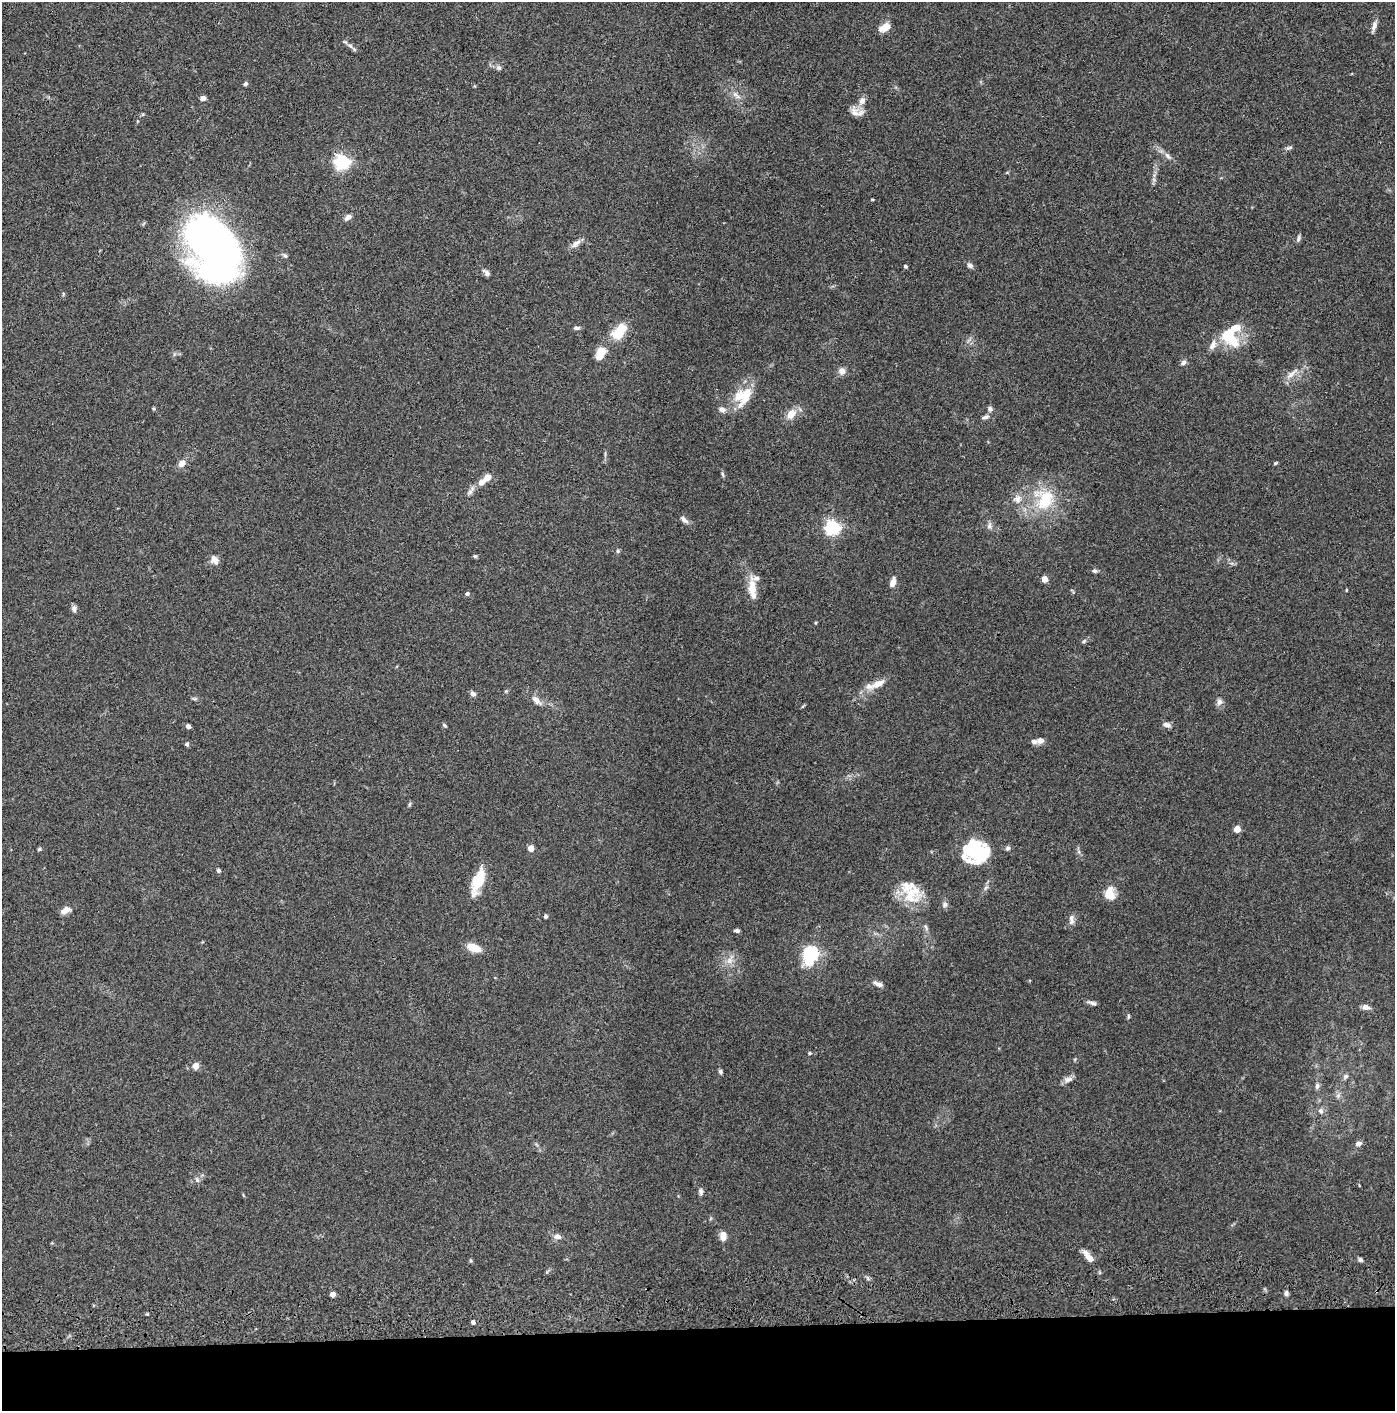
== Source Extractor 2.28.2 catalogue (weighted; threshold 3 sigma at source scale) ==
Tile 8 of 3 x 3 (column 2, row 3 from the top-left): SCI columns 1443-2835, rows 117-1525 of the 4276 x 4457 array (HDU 1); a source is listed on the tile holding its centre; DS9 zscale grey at full resolution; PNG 1397 x 1413 px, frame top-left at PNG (2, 2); no overlay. Shown black and unused: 6% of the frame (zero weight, under 3 of 4 exposures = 6% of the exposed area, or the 3 px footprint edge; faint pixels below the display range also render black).
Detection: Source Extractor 2.28.2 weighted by HDU 2 'WHT'; one run over the whole footprint, this tile lists its part. Background 0.0841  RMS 0.0061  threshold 0.0273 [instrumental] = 3 sigma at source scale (4.5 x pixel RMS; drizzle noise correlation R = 1.50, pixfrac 1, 0.05/0.05 arcsec/px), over >= 5 px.
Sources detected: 117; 6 inside a brighter object's white glare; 1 cosmic-ray / hot-pixel residue — not listed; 8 inside a brighter listed object's ellipse — not listed separately; the other 102 listed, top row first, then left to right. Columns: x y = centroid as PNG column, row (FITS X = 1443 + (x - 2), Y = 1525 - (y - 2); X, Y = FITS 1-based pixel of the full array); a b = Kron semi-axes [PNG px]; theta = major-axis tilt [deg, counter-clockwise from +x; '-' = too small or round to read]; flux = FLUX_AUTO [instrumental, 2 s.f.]
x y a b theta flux
884 27 12 7 31 7
1374 27 15 6 71 2.9
350 46 8 4 -37 1.8
499 68 8 6 -30 1.6
245 84 6 4 35 1.3
735 94 8 7 - 2.3
203 98 6 5 - 2.7
862 101 12 8 61 3.6
856 112 19 10 -11 5
1289 148 10 4 6 1.3
1167 156 11 6 -49 2.3
342 162 6 6 - 150
1154 180 6 4 -19 0.92
872 200 4 3 - 0.51
348 217 9 6 34 2.7
1298 238 8 5 74 1.5
576 243 16 6 40 3.2
211 244 65 44 -52 310
285 255 7 5 -48 1.2
970 265 8 6 -36 1.8
905 266 4 4 - 0.92
486 273 10 6 -45 2.1
577 328 8 4 -1 1.5
619 331 20 11 48 15
1231 339 23 14 -40 18
1213 345 14 7 66 3.9
601 351 14 9 -3 5.4
1183 363 8 5 34 1.6
842 371 9 9 - 3.2
1291 374 23 6 42 4.5
743 396 28 20 52 18
990 409 7 6 - 1.5
791 414 13 9 54 6.9
985 417 11 5 13 1.7
182 463 9 6 46 4.5
723 474 8 4 -80 0.96
487 477 8 6 36 5.1
471 491 15 6 52 2.6
1017 499 12 10 -82 4.5
1045 500 32 23 66 28
684 520 13 6 -41 2.3
989 526 10 5 73 1.8
832 527 6 6 - 150
618 551 6 4 71 0.93
475 556 6 5 - 0.79
214 560 12 9 -59 3.4
1094 571 6 6 - 1.2
1045 579 4 4 - 9
893 582 9 6 74 4.4
752 589 27 10 -85 9.8
1346 590 4 3 - 0.46
467 594 5 5 - 1.2
74 608 8 6 -89 2.1
1084 641 7 4 38 1.1
878 684 23 8 27 8.2
473 694 6 5 - 2.2
536 700 15 7 -46 3.7
1219 702 9 7 67 2.5
445 725 6 4 -45 0.84
1167 725 10 6 -21 2.5
188 726 4 4 - 2
1040 741 10 8 17 2.8
187 744 5 4 - 1.3
410 804 6 4 70 0.82
1237 829 5 4 - 9.5
531 848 4 4 - 8.3
1008 848 7 5 2 1.3
39 849 5 4 - 0.75
977 852 21 18 43 17
218 870 5 4 - 1.2
478 881 29 12 68 16
1110 894 15 12 -80 8.5
910 895 27 22 -60 19
945 904 7 7 - 1.7
65 910 11 7 30 4.1
1071 920 14 6 90 2.7
737 930 5 4 - 1.4
474 948 16 8 -19 8.7
810 954 24 18 72 26
729 960 9 8 - 3.7
878 984 13 6 -22 2.7
1092 1003 12 5 -19 1.9
1366 1007 9 6 -15 3.3
1128 1016 7 3 82 0.81
810 1053 5 4 - 0.98
196 1066 7 6 - 4.8
720 1071 6 4 -47 1.2
1345 1076 7 6 - 1.4
1068 1079 14 7 20 2.8
1317 1086 8 6 88 1.8
1338 1095 7 4 1 1.4
1321 1111 8 6 -64 1.9
1358 1143 8 6 17 2.4
197 1180 8 5 -70 1.5
701 1191 9 6 -85 1.6
723 1235 10 7 -85 4.8
558 1236 8 6 -16 2.7
1089 1258 14 8 -43 4.6
1360 1260 7 5 -48 1.3
1286 1293 6 5 - 1.6
333 1294 4 4 - 5.5
473 1322 4 4 - 2.1